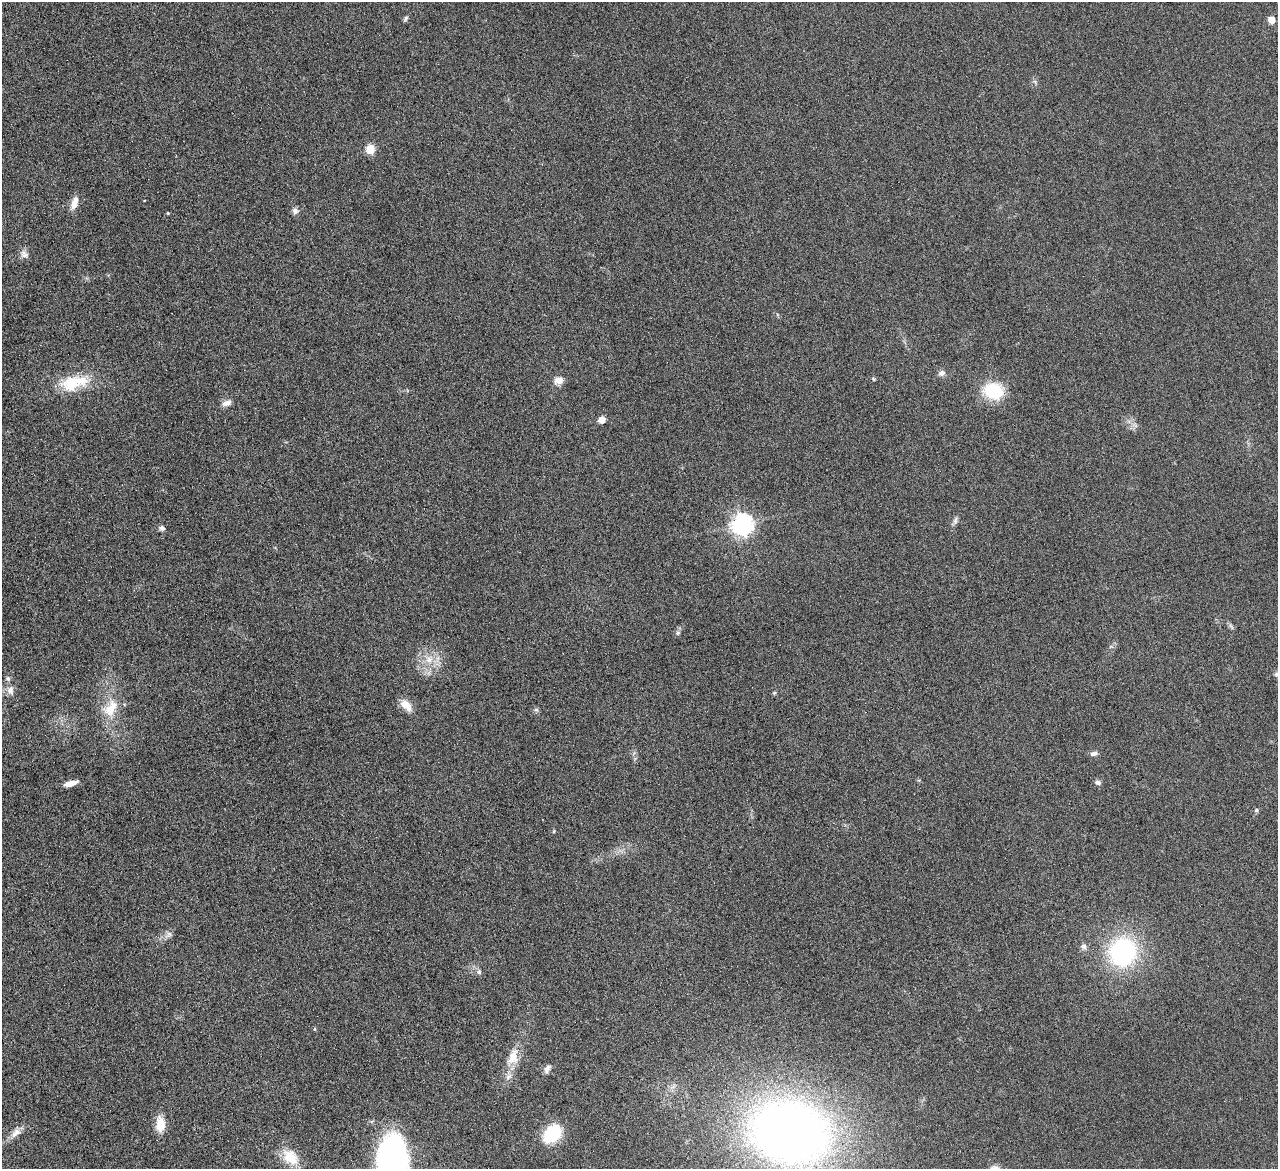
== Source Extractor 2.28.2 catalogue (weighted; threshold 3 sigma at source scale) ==
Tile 7 of 4 x 4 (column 3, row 2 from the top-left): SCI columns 2558-3833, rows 2608-3774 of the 5114 x 5096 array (HDU 1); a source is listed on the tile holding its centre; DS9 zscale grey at full resolution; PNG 1280 x 1171 px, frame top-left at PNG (2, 2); no overlay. Nothing masked; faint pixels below the display range render black.
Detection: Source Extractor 2.28.2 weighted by HDU 2 'WHT'; one run over the whole footprint, this tile lists its part. Background 0.0891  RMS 0.0087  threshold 0.0355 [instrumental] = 3 sigma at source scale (4.09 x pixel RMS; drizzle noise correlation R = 1.36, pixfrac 0.8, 0.05/0.05 arcsec/px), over >= 5 px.
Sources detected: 45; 3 inside a brighter listed object's ellipse — not listed separately; the other 42 listed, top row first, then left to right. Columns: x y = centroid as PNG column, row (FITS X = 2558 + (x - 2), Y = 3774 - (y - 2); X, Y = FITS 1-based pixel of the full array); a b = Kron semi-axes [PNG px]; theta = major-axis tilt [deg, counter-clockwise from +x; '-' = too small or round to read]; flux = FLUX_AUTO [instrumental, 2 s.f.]
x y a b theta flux
406 18 7 5 53 1.7
1271 20 5 5 - 14
370 149 5 5 - 32
74 203 16 8 73 7.5
295 211 9 8 - 3.1
168 213 4 3 - 0.7
24 254 13 9 -64 4.1
942 373 8 7 - 3.3
873 379 6 4 -60 0.95
559 380 11 9 8 6.2
72 383 29 21 17 29
993 391 22 18 -12 35
227 403 12 7 21 4.5
602 420 5 5 - 12
955 521 11 6 77 2.5
742 525 8 7 - 480
162 528 7 6 - 2.5
678 633 6 5 - 1.6
429 659 12 10 -89 9.1
1276 674 7 5 69 1.6
10 690 12 9 -83 5.2
774 693 5 4 - 0.99
406 705 16 9 -46 9.3
110 708 28 17 55 21
536 710 7 5 -28 1.5
1094 753 10 6 12 2.8
1098 782 7 5 -20 2.6
70 783 15 5 14 7.2
1256 810 6 5 - 1.4
169 934 9 7 64 2.9
1084 946 8 7 - 2.8
1123 952 26 24 57 110
479 972 7 5 -89 1.8
314 1029 5 3 - 0.68
513 1057 25 14 69 15
547 1069 12 7 59 3.4
160 1124 21 11 -88 11
790 1132 58 45 -12 810
14 1134 11 8 30 4.9
552 1134 16 11 43 51
290 1157 25 17 -43 18
393 1163 41 22 -87 330
Isophote crosses this tile's border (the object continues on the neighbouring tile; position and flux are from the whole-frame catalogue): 1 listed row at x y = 393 1163